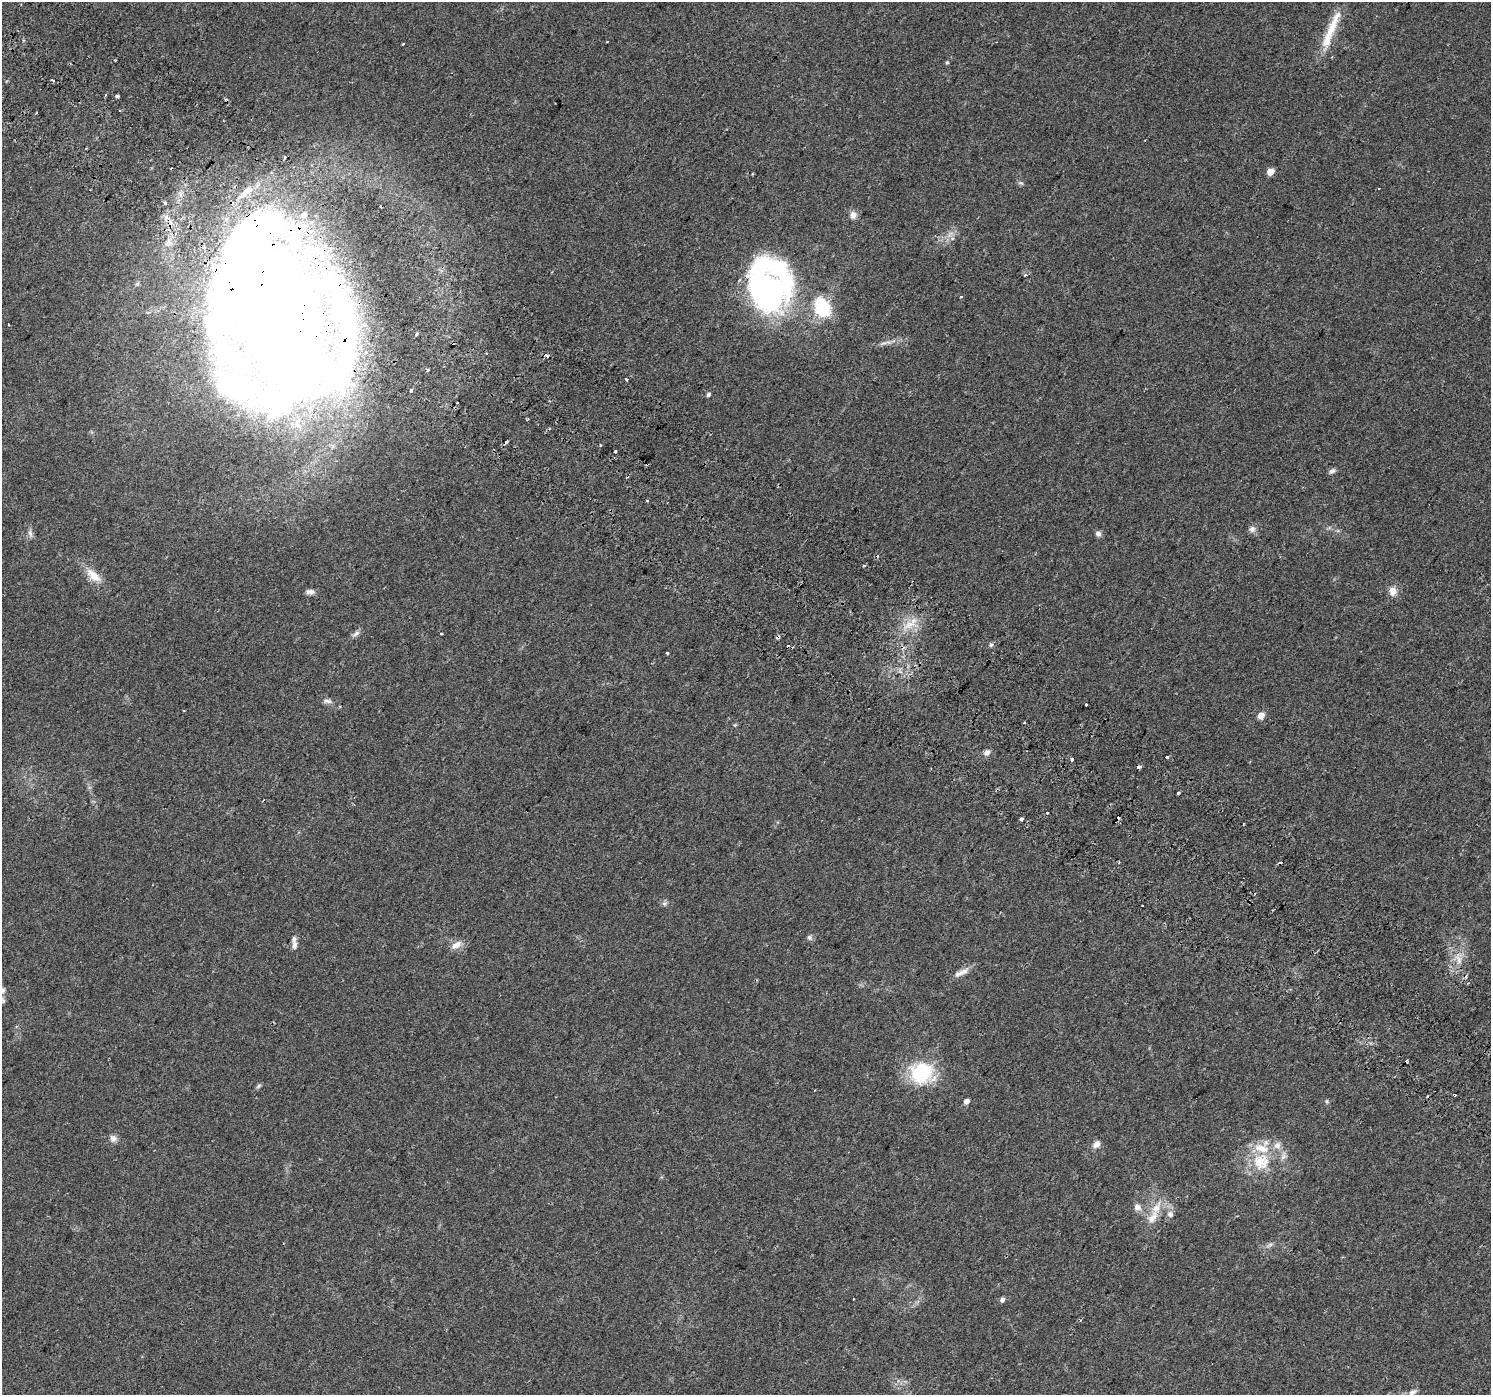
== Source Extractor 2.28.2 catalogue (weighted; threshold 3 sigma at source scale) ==
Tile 11 of 4 x 4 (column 3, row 3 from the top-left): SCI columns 3022-4510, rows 1690-3082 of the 6035 x 6098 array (HDU 1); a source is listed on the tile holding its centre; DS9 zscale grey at full resolution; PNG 1493 x 1397 px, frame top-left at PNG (2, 2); no overlay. Shown black and unused: <1% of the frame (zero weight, under 2 of 3 exposures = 3% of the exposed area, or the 3 px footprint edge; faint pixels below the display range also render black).
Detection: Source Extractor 2.28.2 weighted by HDU 2 'WHT'; one run over the whole footprint, this tile lists its part. Background 0.0438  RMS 0.0054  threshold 0.0244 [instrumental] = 3 sigma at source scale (4.5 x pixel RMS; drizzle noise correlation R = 1.50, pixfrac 1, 0.0396/0.0396 arcsec/px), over >= 5 px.
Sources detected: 99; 1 inside a brighter object's white glare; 14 cosmic-ray / hot-pixel residue — not listed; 6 inside a brighter listed object's ellipse — not listed separately; the other 78 listed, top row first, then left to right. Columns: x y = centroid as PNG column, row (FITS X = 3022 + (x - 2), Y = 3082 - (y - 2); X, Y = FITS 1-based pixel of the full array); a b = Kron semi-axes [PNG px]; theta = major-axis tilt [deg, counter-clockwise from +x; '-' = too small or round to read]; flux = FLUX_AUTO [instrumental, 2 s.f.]
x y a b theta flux
1333 25 52 10 67 14
403 44 3 2 - 0.99
947 62 5 4 - 0.67
53 80 3 3 - 3.2
105 95 3 2 - 0.91
117 96 4 3 - 1
36 113 3 2 - 0.51
1270 172 5 5 - 7.8
1021 183 8 4 -18 0.96
181 193 9 8 - 3
165 202 4 4 - 1.4
853 215 11 9 82 3
166 218 6 6 - 4.1
950 234 12 3 60 2
1025 275 5 4 - 1.2
137 284 6 5 - 0.9
768 287 54 43 -88 180
823 307 13 10 -66 43
280 316 156 95 -85 1500
416 334 4 3 - 3.5
547 355 5 3 - 4.4
626 379 3 2 - 1.1
411 391 3 3 - 3
708 394 6 5 - 1
457 403 3 2 - 0.64
615 451 4 3 - 1.9
1332 471 9 6 27 1.6
648 500 3 3 - 1.4
1252 529 9 9 - 2.2
30 533 11 6 -76 1.9
1098 534 7 7 - 1.8
863 566 4 3 - 0.51
93 575 24 10 -44 8.2
1393 591 13 10 -77 4.1
310 592 11 6 -4 2.3
911 624 30 14 33 12
356 634 12 5 35 1.9
441 634 3 3 - 1.7
991 645 5 5 - 0.99
902 647 6 5 - 1.5
667 653 3 3 - 1.3
328 701 13 6 -5 2.1
1086 704 3 3 - 4.2
184 711 3 2 - 0.5
1261 715 5 5 - 6.4
1024 722 3 2 - 0.99
987 752 7 6 - 2.5
1167 757 3 3 - 2.2
1072 760 3 3 - 1.7
1250 761 3 3 - 0.44
1138 767 4 4 - 1.4
1178 793 3 3 - 2.1
1047 813 3 3 - 1.4
1021 819 4 3 - 5.3
1119 863 4 3 - 0.65
664 903 8 4 8 1.2
1143 906 3 3 - 5.6
809 937 8 6 -45 1.4
294 945 13 7 88 2.9
456 945 16 8 28 4.5
1459 961 16 4 -86 2.8
961 973 23 7 23 4.2
2 990 8 6 51 2.1
3 1000 8 5 -70 1.2
922 1073 32 27 -8 31
258 1086 8 5 29 1
1454 1095 4 3 - 1.8
966 1101 5 4 - 3.3
1327 1101 6 4 90 0.73
113 1138 10 9 - 2.5
1096 1144 11 8 44 2.9
1261 1162 25 24 - 21
1137 1207 10 9 - 2.9
1156 1208 21 11 58 8.7
1170 1214 10 8 -50 2.6
1270 1245 13 3 26 1.5
1002 1300 5 5 - 2
1412 1392 12 6 31 2.3
Overlapping masked pixels (flux is a lower limit): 6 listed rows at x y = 166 218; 768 287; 280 316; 547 355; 902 647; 1454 1095
Isophote crosses this tile's border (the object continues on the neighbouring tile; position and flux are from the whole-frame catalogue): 2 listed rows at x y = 2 990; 1412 1392